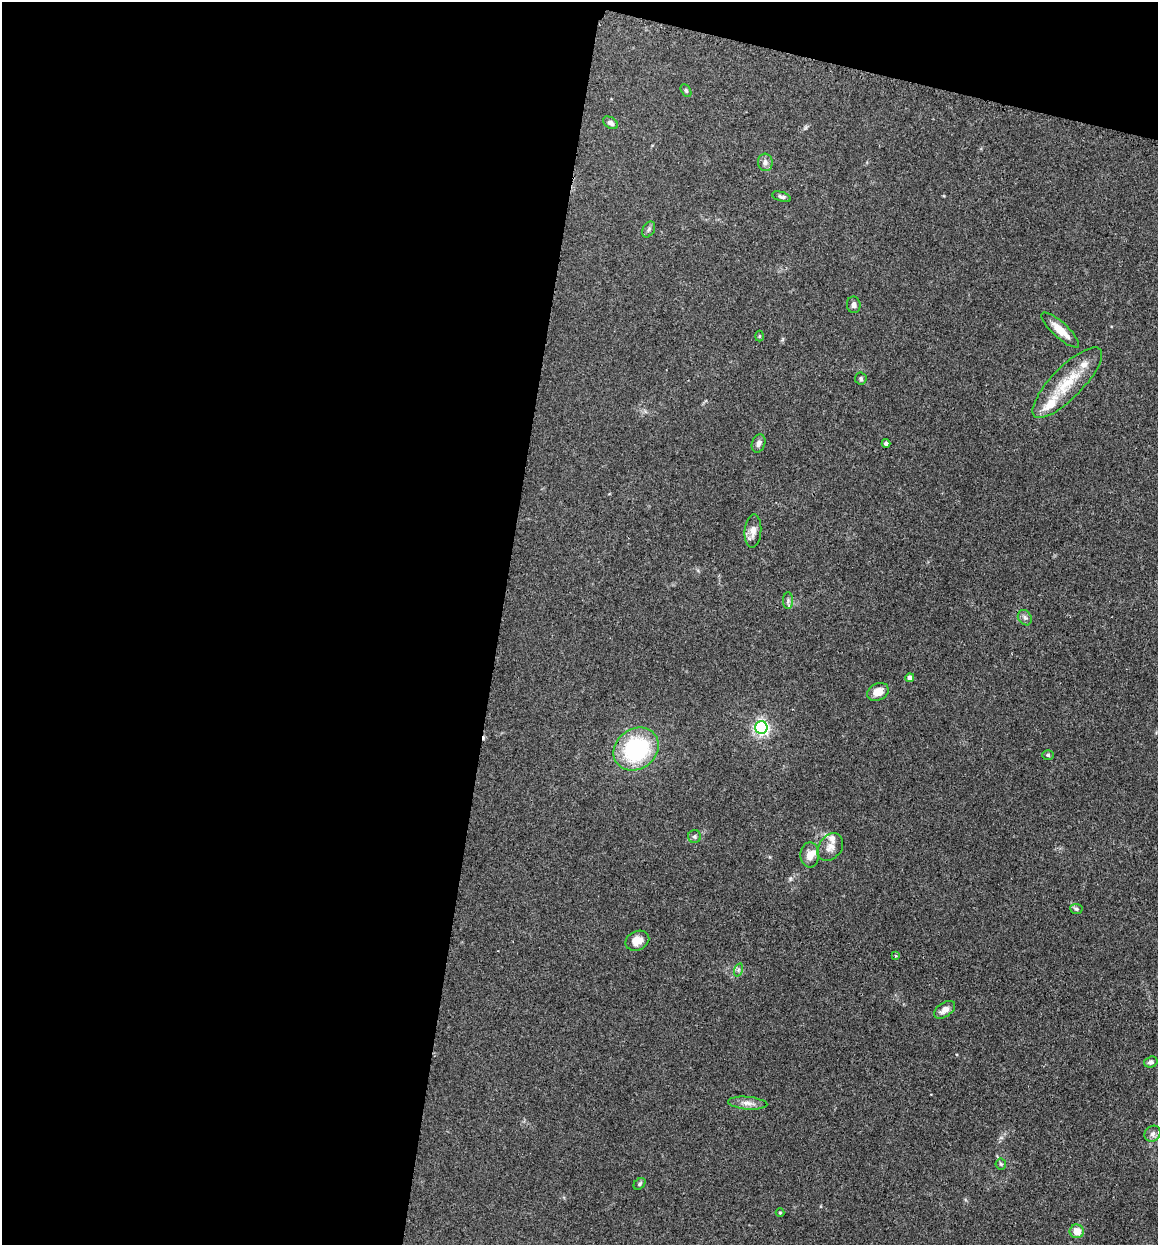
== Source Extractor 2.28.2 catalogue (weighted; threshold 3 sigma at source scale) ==
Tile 1 of 4 x 4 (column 1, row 1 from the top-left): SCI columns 340-1495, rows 4523-5765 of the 6832 x 5775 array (HDU 1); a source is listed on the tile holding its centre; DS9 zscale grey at full resolution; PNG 1160 x 1247 px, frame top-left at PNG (2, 2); each listed source drawn as its Kron ellipse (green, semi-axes under 4 px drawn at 4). Shown black and unused: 46% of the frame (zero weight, under 3 of 4 exposures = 2% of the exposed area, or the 3 px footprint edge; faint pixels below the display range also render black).
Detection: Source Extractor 2.28.2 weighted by HDU 2 'WHT'; one run over the whole footprint, this tile lists its part. Background 0.167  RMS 0.0077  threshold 0.0347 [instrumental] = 3 sigma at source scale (4.5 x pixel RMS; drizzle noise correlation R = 1.50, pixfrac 1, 0.05/0.05 arcsec/px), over >= 5 px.
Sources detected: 40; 1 cosmic-ray / hot-pixel residue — neither listed nor drawn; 4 inside a brighter listed object's ellipse — not listed separately; the other 35 listed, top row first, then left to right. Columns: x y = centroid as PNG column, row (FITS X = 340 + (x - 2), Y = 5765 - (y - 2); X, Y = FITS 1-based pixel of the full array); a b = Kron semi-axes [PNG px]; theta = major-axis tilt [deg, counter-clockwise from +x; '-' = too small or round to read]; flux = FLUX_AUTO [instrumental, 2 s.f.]
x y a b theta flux
686 90 7 4 -63 1.3
610 123 8 5 -33 2.9
765 162 9 7 -85 3
781 197 10 4 -17 1.8
649 229 8 5 60 1.8
854 305 8 6 -82 2.6
1060 330 24 7 -42 11
759 336 5 3 - 0.75
861 378 6 6 - 1.4
1067 383 47 15 45 28
759 443 9 6 71 2.9
886 443 4 4 - 2.3
753 531 17 8 86 5.5
788 601 8 5 -90 2
1025 618 8 6 -58 2.3
910 678 4 4 - 4.4
878 692 11 8 26 8.3
761 728 6 6 - 220
636 749 24 20 36 74
1048 755 6 5 - 1.1
694 836 6 6 - 1.7
830 847 15 11 50 6.3
810 855 12 9 -90 6.8
1076 909 6 5 - 1.5
637 941 12 9 24 7.6
895 956 3 3 - 1.1
738 970 7 4 72 1.5
945 1010 12 7 35 4.9
1151 1062 7 5 17 2.3
748 1103 20 6 -5 5.2
1152 1134 8 7 - 2.7
1001 1164 5 5 - 1.2
640 1184 7 5 42 1.4
780 1213 4 4 - 0.79
1077 1231 7 7 - 9.5